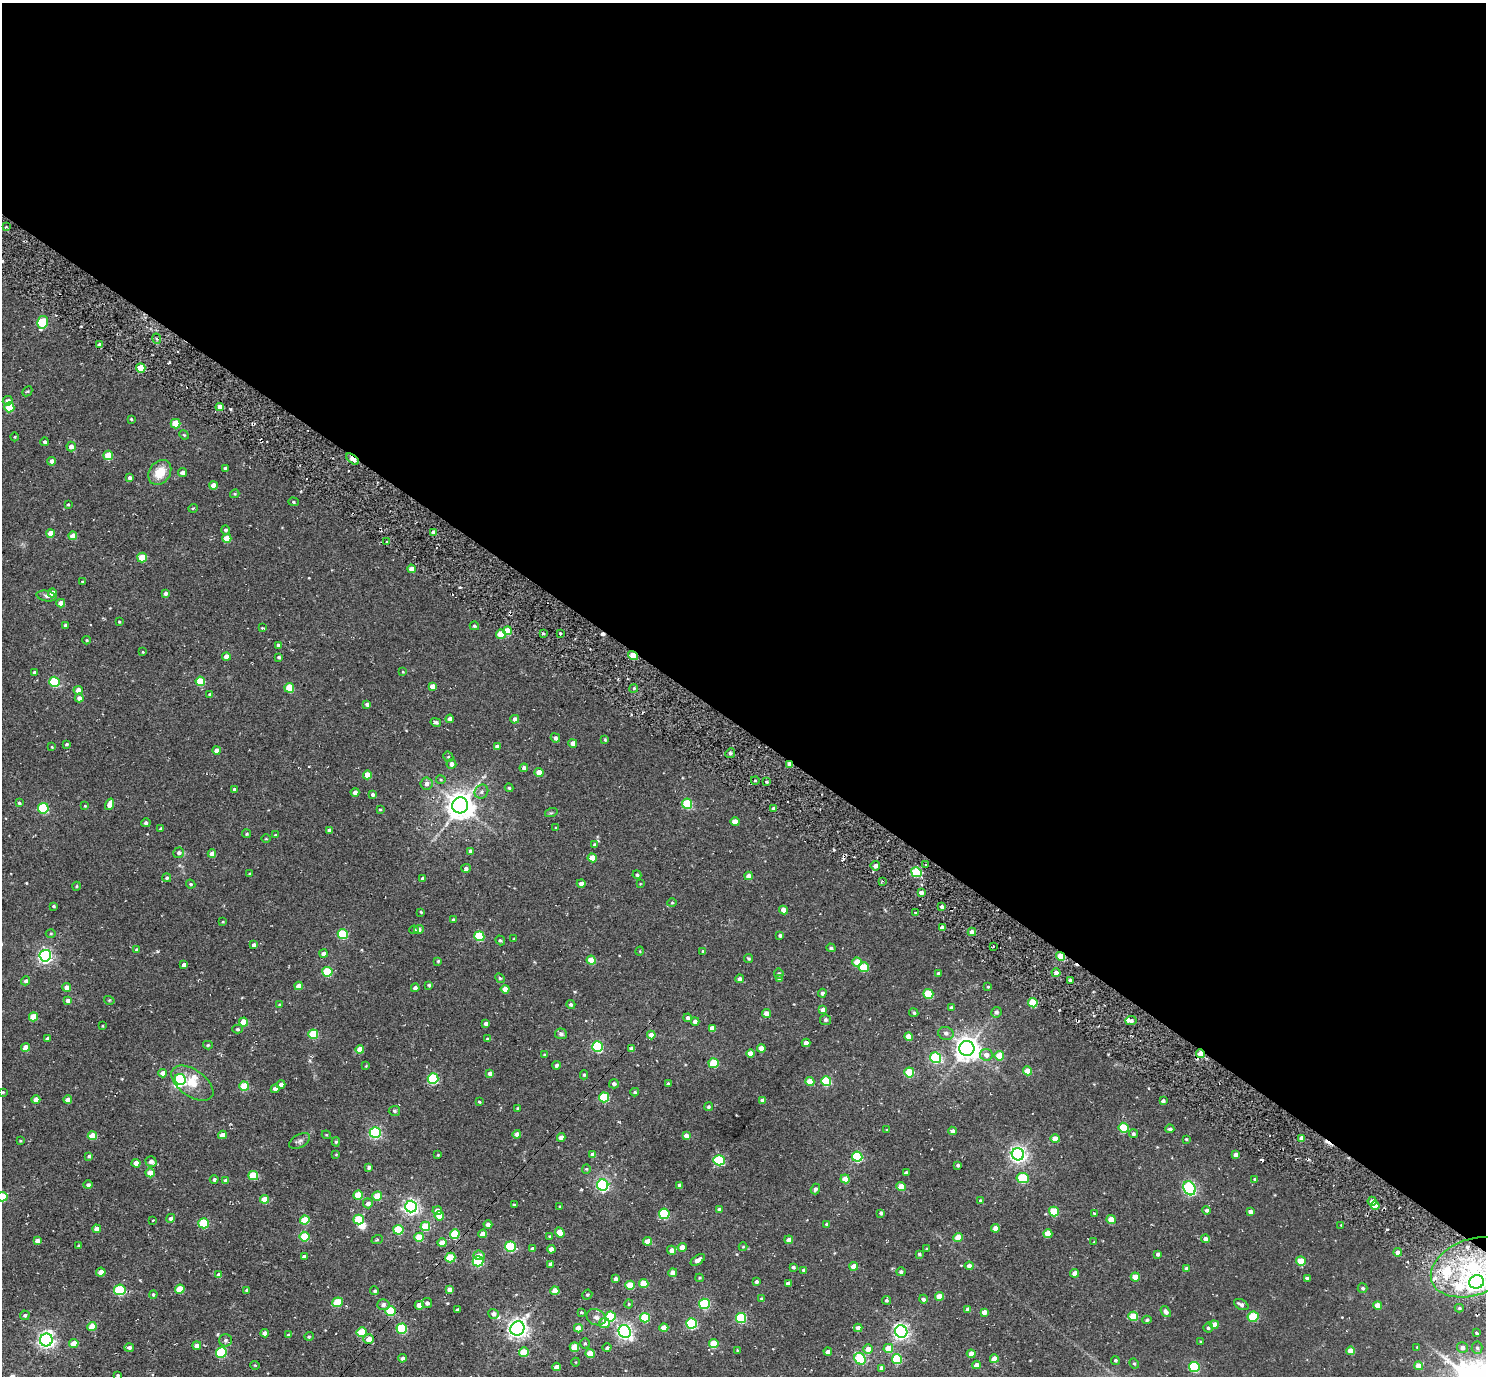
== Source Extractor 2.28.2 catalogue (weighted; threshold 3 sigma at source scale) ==
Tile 3 of 4 x 4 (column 3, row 1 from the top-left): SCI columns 3006-4489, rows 4317-5690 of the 5972 x 5985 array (HDU 1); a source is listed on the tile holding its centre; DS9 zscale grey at full resolution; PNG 1488 x 1378 px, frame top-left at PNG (2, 3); each listed source drawn as its Kron ellipse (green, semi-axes under 4 px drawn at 4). Shown black and unused: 53% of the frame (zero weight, under 2 of 3 exposures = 3% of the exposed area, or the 3 px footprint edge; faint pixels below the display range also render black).
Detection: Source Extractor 2.28.2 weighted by HDU 2 'WHT'; one run over the whole footprint, this tile lists its part. Background 0.0261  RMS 0.011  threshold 0.0498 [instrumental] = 3 sigma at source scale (4.5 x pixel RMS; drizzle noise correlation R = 1.50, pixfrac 1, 0.05/0.05 arcsec/px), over >= 5 px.
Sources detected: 485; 1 inside a brighter object's white glare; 6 cosmic-ray / hot-pixel residue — neither listed nor drawn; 8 inside a brighter listed object's ellipse — not listed separately; the other 470 listed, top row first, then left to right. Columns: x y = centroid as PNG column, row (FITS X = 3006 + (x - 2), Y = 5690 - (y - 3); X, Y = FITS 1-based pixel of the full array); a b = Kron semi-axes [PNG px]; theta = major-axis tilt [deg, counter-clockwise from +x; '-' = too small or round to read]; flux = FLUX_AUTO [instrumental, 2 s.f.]
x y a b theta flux
6 227 3 3 - 1.2
42 322 6 5 - 55
157 339 5 3 - 1.7
100 345 4 4 - 6.1
141 368 4 4 - 26
27 391 5 3 - 1.1
8 401 5 4 - 5.7
9 407 5 5 - 29
220 407 4 4 - 8
131 419 3 3 - 1.2
176 424 5 4 - 27
184 435 5 4 - 1.2
15 437 4 3 - 0.93
45 442 4 4 - 2.8
71 447 5 4 - 6.3
108 455 5 4 - 22
352 459 7 3 -37 24
52 461 4 4 - 6.2
225 468 4 3 - 2.2
160 472 13 10 55 21
182 472 4 4 - 4.4
130 478 4 4 - 3.1
213 485 4 4 - 11
235 494 5 4 - 1.3
294 502 5 4 - 1.6
68 504 4 3 - 1.2
193 508 5 3 - 0.99
225 530 5 4 - 2.3
433 532 4 4 - 5.5
50 533 4 4 - 14
73 536 4 4 - 11
227 538 4 4 - 17
387 542 3 3 - 1.9
142 558 5 5 - 22
411 569 4 4 - 7.7
82 581 4 3 - 0.95
52 593 4 4 - 8.9
165 593 4 4 - 3
46 596 10 5 -10 3.1
61 603 4 4 - 7.2
119 622 3 2 - 1.1
65 625 3 3 - 2
474 626 4 4 - 1.8
262 628 4 3 - 1.1
507 631 4 4 - 20
543 633 4 3 - 1.5
560 633 3 2 - 1.1
501 634 5 4 - 22
86 640 4 4 - 1
278 645 3 3 - 2
143 652 3 3 - 0.86
633 655 5 4 - 24
226 656 4 4 - 9.5
279 657 3 3 - 1.8
403 672 4 3 - 0.86
35 673 4 4 - 3.2
200 681 5 4 - 35
54 682 5 5 - 67
432 686 4 4 - 6.9
289 688 5 4 - 33
634 688 4 3 - 1.6
78 690 4 4 - 8.5
210 694 4 3 - 1.8
79 698 4 4 - 4.2
367 704 4 3 - 2.9
450 719 4 4 - 3.7
515 719 4 4 - 4.8
436 722 5 4 - 2.4
555 738 5 4 - 3.6
605 740 4 4 - 1.3
573 743 4 4 - 7.9
67 744 3 3 - 1.4
497 746 4 4 - 4.3
52 747 3 3 - 0.98
216 750 4 4 - 7.6
730 753 5 4 - 2.1
448 757 5 5 - 1.6
451 764 5 4 - 5.2
790 764 4 3 - 8.3
524 768 4 4 - 3.4
539 772 4 4 - 12
367 775 4 4 - 16
441 780 5 4 - 1.3
755 780 4 3 - 0.96
767 782 4 4 - 1.7
426 784 6 6 - 5.3
509 788 4 4 - 2.1
234 789 4 4 - 2.9
355 792 4 4 - 4.4
481 792 7 6 - 3.5
373 794 4 4 - 2.3
19 803 4 3 - 1.2
110 804 6 4 73 13
687 804 5 5 - 61
460 805 8 8 - 1500
85 806 4 3 - 1
43 808 5 5 - 94
774 808 4 3 - 3.9
380 809 3 3 - 1.2
551 813 6 4 18 1.5
735 822 4 4 - 12
146 823 4 4 - 2.7
556 828 4 3 - 0.75
160 829 4 3 - 1.8
329 830 3 3 - 2.9
247 834 4 4 - 1.5
275 835 3 3 - 1.2
266 839 5 3 - 0.83
595 845 4 4 - 2
470 851 4 3 - 3.7
179 853 5 5 - 3.2
212 854 4 4 - 7.3
592 858 4 4 - 15
926 864 3 2 - 1.2
875 866 4 4 - 5.4
466 868 5 4 - 3.4
916 872 5 5 - 66
250 874 4 3 - 1.3
637 875 4 4 - 2.1
749 876 4 4 - 7
167 878 4 4 - 2.1
423 878 4 4 - 2.9
882 881 3 3 - 1.3
191 884 5 3 - 1.4
581 884 4 4 - 4.6
640 884 4 2 - 0.69
77 886 4 3 - 1
921 892 4 4 - 4
672 903 4 4 - 1.1
54 906 3 3 - 1.5
942 907 4 3 - 3.1
783 910 4 4 - 8.5
421 912 3 2 - 1
915 913 3 2 - 1.7
454 920 4 3 - 2.8
223 922 3 3 - 0.99
942 927 4 3 - 3.9
419 929 5 4 - 3.9
414 930 4 3 - 1.6
972 932 4 4 - 6.1
51 934 5 3 - 1.2
343 934 5 5 - 63
780 935 4 4 - 2.4
479 936 5 5 - 57
514 939 3 2 - 0.83
500 940 5 4 - 1.7
254 945 4 4 - 4.8
993 946 2 2 - 1.3
831 948 4 4 - 2.3
137 950 4 4 - 2.5
640 951 4 3 - 0.9
703 951 3 3 - 1.6
324 953 4 4 - 5.5
45 956 6 6 - 260
1061 956 4 4 - 25
748 958 4 4 - 1.5
591 960 4 4 - 21
438 961 4 4 - 1.2
857 962 5 4 - 20
184 965 4 4 - 4.4
864 967 5 5 - 34
327 972 5 5 - 66
938 973 3 3 - 2.9
1056 973 4 4 - 7.2
779 974 5 4 - 2.4
500 978 5 4 - 1.5
740 979 4 4 - 3.9
779 979 4 4 - 3.5
1070 980 3 3 - 3.2
26 981 4 4 - 3.2
429 985 4 4 - 1.4
298 986 4 4 - 8.8
67 987 4 4 - 8.8
988 987 3 3 - 1
415 988 4 4 - 3.8
505 989 4 4 - 12
822 993 4 4 - 3.2
928 994 5 5 - 45
109 1000 5 3 - 1.1
68 1001 4 4 - 5.9
1033 1003 5 4 - 40
571 1004 4 4 - 2.4
279 1005 4 4 - 1.4
951 1007 4 3 - 2
823 1010 4 4 - 5.3
996 1012 5 5 - 3.2
766 1013 4 4 - 7
914 1013 5 4 - 1.9
33 1017 4 4 - 26
688 1018 4 4 - 4.1
826 1020 5 5 - 2.3
695 1021 4 4 - 4.9
1131 1021 5 4 - 3.8
243 1022 4 4 - 18
486 1024 4 3 - 3.6
102 1026 3 2 - 0.83
712 1028 4 4 - 8.5
237 1029 5 4 - 1.7
946 1033 8 6 -16 3.8
313 1034 5 5 - 47
561 1034 6 5 - 2.9
651 1035 4 4 - 10
909 1036 4 4 - 13
48 1039 4 4 - 2.6
487 1039 4 3 - 1.2
806 1043 4 4 - 9.4
208 1045 5 4 - 1.3
597 1046 5 5 - 110
26 1048 4 4 - 13
761 1048 4 4 - 9.7
967 1048 7 7 - 1100
360 1049 4 4 - 12
632 1049 4 4 - 6.5
751 1054 4 4 - 11
1200 1054 5 4 - 17
544 1055 4 3 - 1
986 1055 6 6 - 6.9
999 1056 5 4 - 25
936 1058 5 5 - 81
714 1063 5 5 - 39
556 1065 4 4 - 2.8
366 1066 3 3 - 0.85
1027 1071 4 4 - 19
909 1072 5 5 - 43
162 1073 4 4 - 5.1
490 1073 4 4 - 4.8
584 1075 4 4 - 1.6
180 1079 5 5 - 110
433 1079 5 5 - 92
826 1081 5 5 - 58
810 1082 4 4 - 17
192 1083 24 13 -35 21
614 1084 5 4 - 2.9
668 1084 3 3 - 2.5
281 1085 4 4 - 5.3
244 1086 5 4 - 33
275 1089 4 4 - 4.3
3 1092 4 3 - 0.89
635 1092 4 3 - 1.6
604 1097 5 5 - 54
36 1100 4 4 - 11
68 1100 4 4 - 8.8
763 1100 4 4 - 7.5
1163 1101 4 4 - 3.5
479 1102 3 2 - 1
708 1107 4 4 - 2.1
518 1108 3 3 - 1.6
394 1111 5 5 - 2
1123 1128 5 5 - 49
1170 1129 4 4 - 2.5
887 1130 3 3 - 1
952 1131 4 4 - 4.1
375 1132 5 5 - 150
517 1134 4 4 - 6.8
1133 1134 5 4 - 2.5
222 1135 4 4 - 7.8
326 1135 4 4 - 1
92 1136 4 4 - 20
686 1136 4 4 - 6
561 1137 4 4 - 7.9
1302 1138 4 4 - 6.5
1055 1139 4 4 - 11
1186 1139 3 3 - 1.2
20 1141 4 3 - 0.81
300 1141 11 6 29 3.5
336 1142 4 4 - 1.4
336 1154 4 3 - 0.82
593 1154 4 4 - 7.2
1018 1154 6 6 - 400
438 1155 3 3 - 1
1236 1155 4 4 - 6.6
89 1156 4 4 - 2.1
857 1157 5 5 - 92
719 1160 5 5 - 82
151 1161 5 5 - 5.9
136 1163 4 4 - 10
958 1165 3 3 - 2.1
369 1167 4 4 - 3
586 1169 4 4 - 1.2
150 1173 4 4 - 15
906 1173 4 4 - 3.7
253 1175 5 4 - 35
1023 1178 6 5 - 62
214 1179 4 4 - 2.7
845 1179 4 4 - 15
1255 1179 4 3 - 1.9
226 1181 4 4 - 7.6
88 1185 5 4 - 2.9
603 1185 5 5 - 180
680 1185 4 4 - 4.2
901 1187 4 4 - 20
1189 1188 7 5 -63 200
815 1189 5 4 - 3
358 1195 4 4 - 30
377 1196 5 4 - 23
2 1197 5 5 - 39
264 1199 4 4 - 13
981 1201 4 3 - 2.9
1372 1201 4 4 - 5.2
368 1203 5 5 - 4.9
515 1205 4 3 - 1.5
1375 1205 4 4 - 11
411 1207 6 6 - 340
560 1207 4 3 - 0.93
719 1209 4 3 - 3.1
1207 1210 4 4 - 2.2
437 1211 5 4 - 7.7
1250 1211 4 4 - 4.6
1054 1212 5 5 - 40
881 1213 3 3 - 2.3
664 1214 5 5 - 72
1094 1214 4 3 - 1.3
439 1216 5 4 - 20
171 1218 4 4 - 3
359 1219 5 5 - 45
153 1220 3 2 - 0.64
305 1220 5 4 - 32
1111 1220 4 4 - 19
204 1223 5 5 - 61
827 1224 3 3 - 2.3
488 1225 4 4 - 5.2
1341 1225 3 3 - 0.74
425 1226 5 5 - 34
995 1228 4 4 - 9.4
97 1229 4 4 - 7.2
398 1230 5 5 - 50
560 1232 5 4 - 14
455 1234 5 5 - 44
483 1234 4 4 - 10
1048 1234 4 4 - 21
549 1236 3 2 - 1.1
304 1237 5 5 - 43
419 1237 5 4 - 26
958 1237 4 4 - 16
1205 1239 4 4 - 5
377 1240 6 3 19 1.2
789 1240 4 4 - 9.6
37 1241 4 4 - 6.2
648 1241 4 4 - 15
1094 1242 4 2 - 0.84
442 1243 4 4 - 13
79 1246 3 3 - 1.4
510 1247 5 5 - 82
682 1247 4 4 - 8.8
743 1247 4 4 - 1
532 1248 3 3 - 2.1
551 1249 4 4 - 7.7
926 1249 3 3 - 0.89
672 1250 4 4 - 6.4
1398 1252 4 4 - 5.5
919 1254 3 3 - 1.7
1158 1254 3 3 - 2.7
479 1255 6 4 -6 6
304 1257 4 4 - 4.8
450 1257 5 5 - 37
698 1260 8 4 33 6.6
478 1261 5 5 - 95
1301 1261 5 4 - 22
551 1264 4 4 - 4.5
854 1266 4 4 - 13
969 1266 4 4 - 6
793 1267 4 3 - 2.2
1473 1267 43 28 19 130
1187 1268 4 4 - 5.3
804 1270 4 4 - 3.5
101 1272 4 4 - 9.8
901 1272 4 4 - 2.8
673 1273 4 4 - 7.1
1075 1273 4 4 - 8
219 1275 4 4 - 6.9
1135 1277 4 4 - 17
699 1278 4 4 - 1.1
1307 1278 4 3 - 2.1
615 1279 4 4 - 2.7
756 1282 4 4 - 2.8
1477 1282 7 6 - 360
644 1283 5 4 - 26
788 1283 4 3 - 5.1
630 1285 4 4 - 20
1363 1288 5 4 - 2
180 1289 5 4 - 28
120 1290 6 5 - 82
247 1290 4 3 - 1.7
450 1290 4 4 - 7.7
375 1291 4 4 - 1.9
555 1291 4 4 - 17
153 1294 4 4 - 1.8
587 1295 5 4 - 1.8
940 1296 4 4 - 18
762 1299 4 4 - 1.7
923 1299 4 4 - 2.7
886 1300 4 4 - 2.1
337 1302 5 4 - 33
427 1303 5 5 - 3.7
629 1304 4 4 - 1.1
704 1304 5 5 - 89
383 1305 6 5 - 3.4
419 1305 4 4 - 11
1241 1305 8 5 -29 4.3
1378 1305 4 4 - 12
1459 1308 4 4 - 1.4
968 1309 4 4 - 6.6
457 1310 3 3 - 2.2
391 1311 5 5 - 56
581 1312 4 3 - 1.3
984 1312 4 4 - 6.6
1166 1312 6 4 -53 3.9
493 1314 5 5 - 4
25 1315 5 4 - 2.5
611 1316 5 5 - 57
1133 1316 5 4 - 32
596 1317 10 8 -24 4.7
1253 1317 6 5 - 48
645 1318 5 5 - 40
741 1318 5 5 - 72
1147 1320 5 4 - 1.5
604 1323 5 5 - 17
692 1323 5 5 - 100
1214 1325 4 4 - 9.9
92 1327 4 4 - 18
517 1328 7 6 - 610
578 1328 4 4 - 11
664 1328 4 4 - 12
858 1328 4 4 - 6.6
1208 1328 5 5 - 2.4
402 1329 5 5 - 75
625 1331 6 6 - 310
901 1331 6 6 - 350
362 1332 5 5 - 34
265 1333 4 4 - 6.1
1477 1333 3 3 - 4.1
288 1335 4 4 - 1.2
309 1336 5 3 - 1.1
369 1339 5 5 - 11
46 1340 6 6 - 410
225 1340 6 6 - 2.9
1201 1342 3 3 - 1.1
74 1343 5 4 - 13
585 1343 5 4 - 1.5
714 1344 5 4 - 26
197 1346 4 4 - 5.2
129 1347 5 4 - 3.6
574 1347 5 4 - 28
1417 1347 3 3 - 0.69
607 1348 4 4 - 2.4
888 1348 5 4 - 20
1462 1348 5 5 - 4.9
1477 1348 6 5 - 2.3
868 1349 5 4 - 10
737 1350 3 2 - 0.78
1351 1351 4 4 - 13
221 1352 5 5 - 77
524 1352 5 4 - 29
828 1352 4 3 - 4.2
590 1353 4 4 - 22
971 1354 4 4 - 10
402 1358 4 4 - 3.4
860 1359 6 5 - 88
897 1359 5 5 - 58
994 1359 4 4 - 13
1115 1360 4 4 - 1.7
576 1362 4 3 - 0.81
1134 1363 5 4 - 1.5
255 1365 5 3 - 0.88
976 1365 4 4 - 7
1419 1366 4 4 - 14
556 1367 4 4 - 8.5
1194 1367 5 5 - 90
881 1368 4 3 - 3.7
118 1375 3 3 - 1.2
Overlapping masked pixels (flux is a lower limit): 10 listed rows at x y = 352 459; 507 631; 633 655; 790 764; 1061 956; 632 1049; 1200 1054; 450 1257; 391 1311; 369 1339
Isophote crosses this tile's border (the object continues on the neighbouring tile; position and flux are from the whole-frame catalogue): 3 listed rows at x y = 2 1197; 1473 1267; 1477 1282